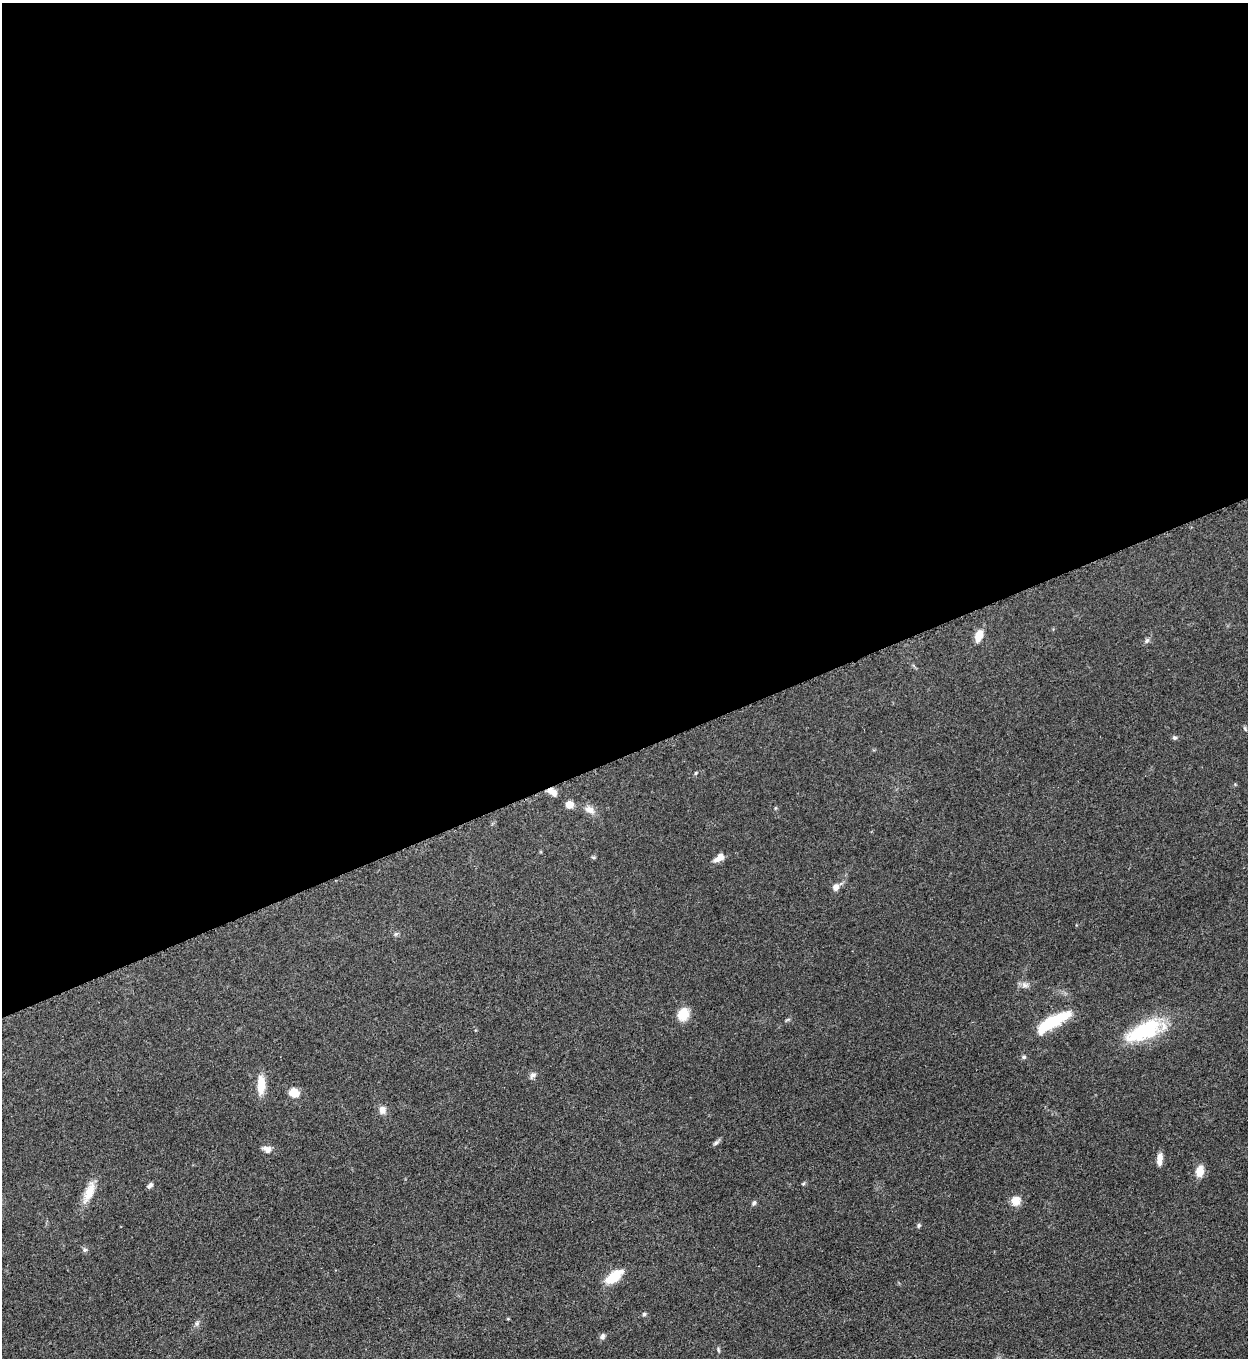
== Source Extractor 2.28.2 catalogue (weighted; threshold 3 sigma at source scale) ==
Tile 2 of 4 x 4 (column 2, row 1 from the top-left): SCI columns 1532-2777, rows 4078-5433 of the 5428 x 5440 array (HDU 1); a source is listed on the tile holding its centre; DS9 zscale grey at full resolution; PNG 1250 x 1360 px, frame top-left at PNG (2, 3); no overlay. Shown black and unused: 56% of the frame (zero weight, under 3 of 5 exposures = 1% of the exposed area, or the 3 px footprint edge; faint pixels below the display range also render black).
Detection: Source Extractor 2.28.2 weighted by HDU 2 'WHT'; one run over the whole footprint, this tile lists its part. Background 0.0619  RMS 0.0057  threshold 0.0258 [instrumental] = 3 sigma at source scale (4.5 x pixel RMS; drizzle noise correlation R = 1.50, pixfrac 1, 0.05/0.05 arcsec/px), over >= 5 px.
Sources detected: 39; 1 inside a brighter object's white glare — not listed; the other 38 listed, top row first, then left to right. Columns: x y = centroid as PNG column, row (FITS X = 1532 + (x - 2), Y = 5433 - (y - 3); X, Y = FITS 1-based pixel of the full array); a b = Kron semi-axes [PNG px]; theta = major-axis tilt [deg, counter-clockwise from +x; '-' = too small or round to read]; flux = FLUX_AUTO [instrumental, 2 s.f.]
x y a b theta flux
979 636 15 8 72 6.2
1147 640 8 6 56 1.4
1245 729 7 3 -54 0.71
1174 737 6 5 - 1.2
696 773 5 4 - 0.62
552 792 13 7 -35 4
569 804 6 6 - 8.1
775 808 6 3 71 0.58
590 810 15 9 -26 4.3
594 857 7 3 -8 0.69
719 857 12 7 37 4.6
836 887 9 7 64 3
396 934 6 4 89 0.94
1025 985 9 7 -34 2.5
683 1014 12 10 67 11
1054 1021 35 11 24 26
1145 1031 45 18 23 42
1024 1057 6 5 - 1.1
533 1075 10 7 48 1.9
261 1085 21 8 -90 9.9
294 1093 9 8 - 9.1
382 1110 10 9 - 3.3
716 1143 9 5 45 1.4
267 1149 12 8 -23 3.4
1160 1159 16 6 85 3.7
1200 1171 12 8 83 6.8
803 1184 5 4 - 0.71
150 1185 9 5 52 1.5
89 1192 29 10 68 9.9
1016 1201 11 10 - 6.3
754 1203 7 5 53 1.3
919 1225 5 5 - 0.99
85 1250 6 6 - 1.2
614 1277 23 11 36 13
644 1314 5 4 - 1
197 1323 7 4 19 1.1
602 1336 8 7 - 1.6
718 1350 7 3 -81 0.8
Overlapping masked pixels (flux is a lower limit): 1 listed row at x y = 552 792